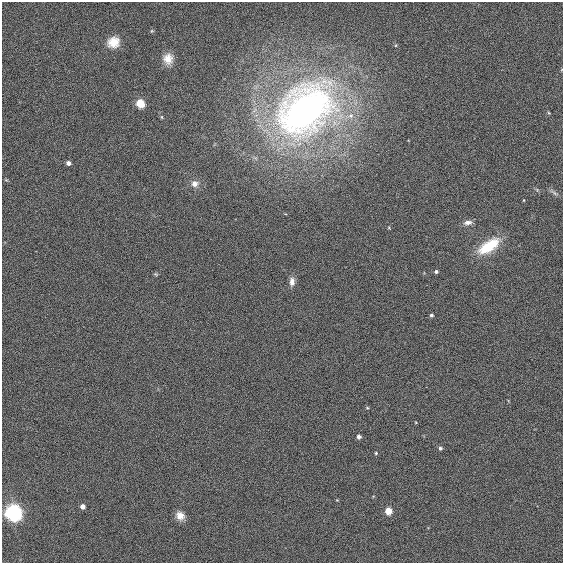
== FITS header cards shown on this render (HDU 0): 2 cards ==
NAXIS1  =                  561
NAXIS2  =                  561

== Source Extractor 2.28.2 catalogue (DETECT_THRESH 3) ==
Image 561 x 561 px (HDU 0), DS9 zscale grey, 1 PNG px = 1 image px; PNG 565 x 565 px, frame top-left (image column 1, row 561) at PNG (2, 2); no overlay
Background 7.06e-04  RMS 0.034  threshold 0.102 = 3 sigma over >= 5 px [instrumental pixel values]
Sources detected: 26; all 26 listed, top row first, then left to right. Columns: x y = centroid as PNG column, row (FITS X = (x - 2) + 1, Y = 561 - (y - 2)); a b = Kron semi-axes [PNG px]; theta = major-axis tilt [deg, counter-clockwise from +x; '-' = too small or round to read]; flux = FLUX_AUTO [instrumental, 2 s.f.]
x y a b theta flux
152 31 5 4 - 2.3
113 42 15 13 18 38
168 59 13 11 -86 25
140 103 5 5 - 110
305 110 64 45 43 1200
549 113 5 4 - 2.2
162 117 5 3 - 2.3
68 163 4 4 - 11
195 184 8 8 - 14
554 193 15 4 -34 7.2
524 200 4 2 - 1.4
468 222 11 6 7 11
489 246 26 11 33 80
436 272 4 4 - 5.3
156 274 7 4 -25 2.6
292 281 11 7 90 13
431 315 4 3 - 4
367 408 4 4 - 2.3
359 437 4 4 - 8.8
440 448 4 4 - 5.1
376 453 4 4 - 2.2
337 500 3 3 - 1.6
83 506 4 4 - 15
388 511 5 4 - 51
13 513 6 6 - 1400
180 516 11 9 -48 19